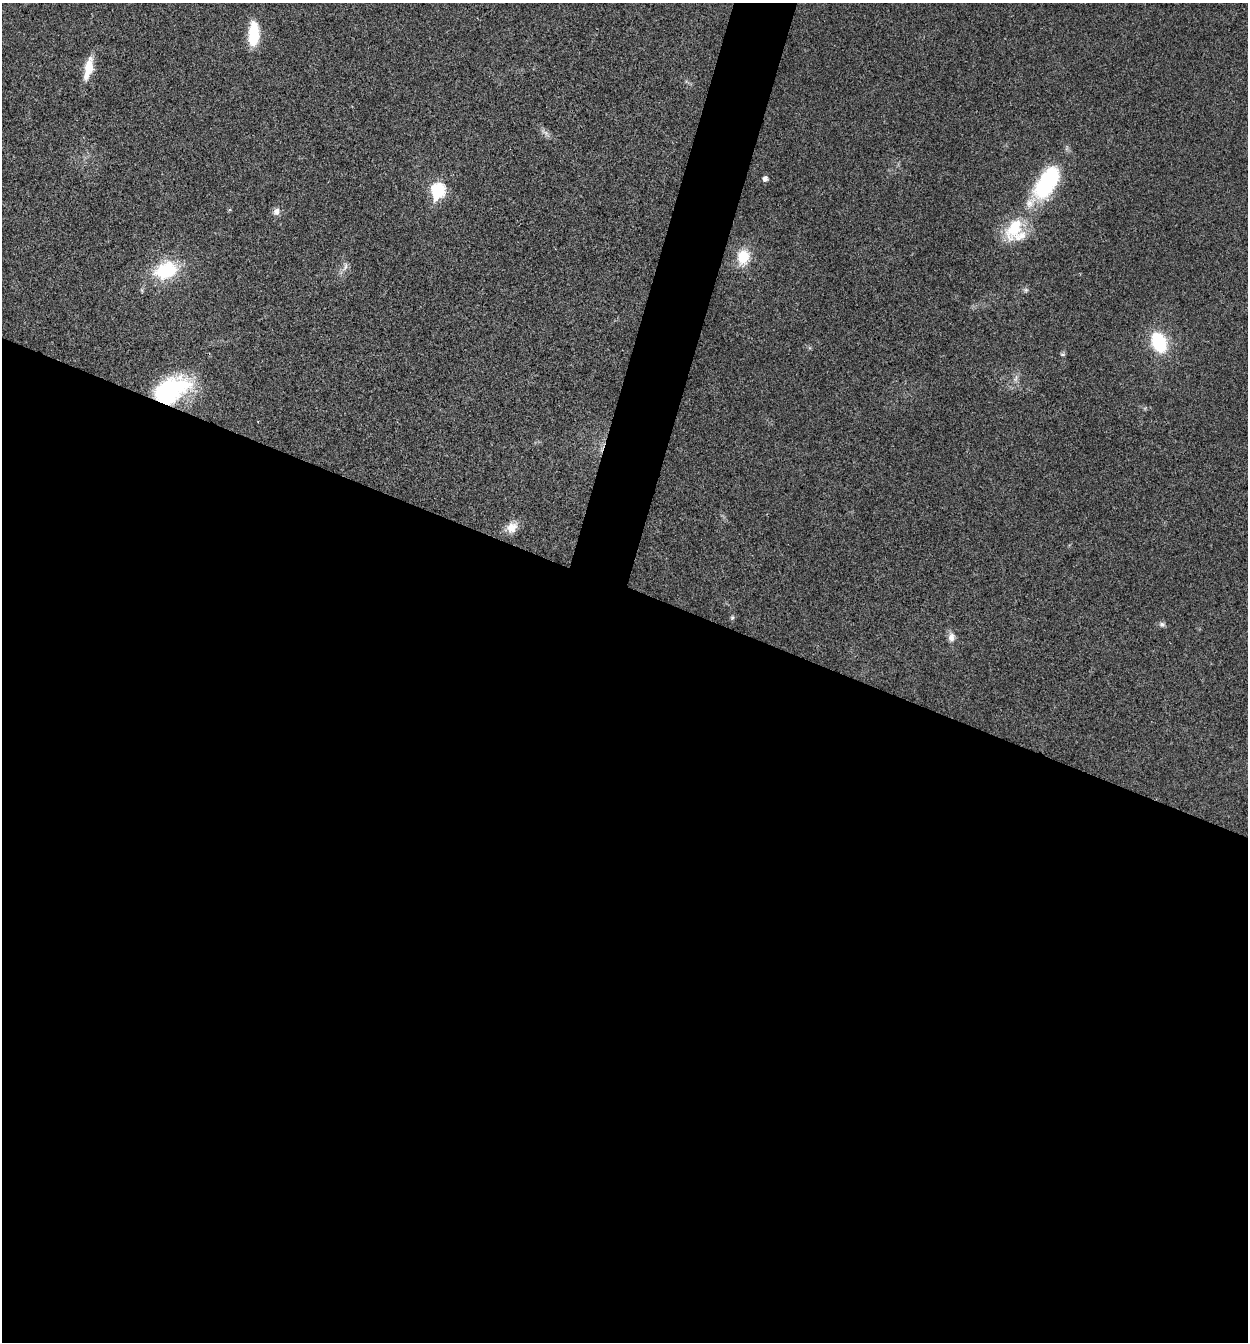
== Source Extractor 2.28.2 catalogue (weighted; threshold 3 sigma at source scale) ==
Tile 14 of 4 x 4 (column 2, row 4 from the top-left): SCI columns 1510-2755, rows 3-1342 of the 5381 x 5366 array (HDU 1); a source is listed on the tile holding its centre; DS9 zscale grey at full resolution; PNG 1250 x 1344 px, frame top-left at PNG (2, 3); no overlay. Shown black and unused: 58% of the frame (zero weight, under 3 of 4 exposures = <1% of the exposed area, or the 3 px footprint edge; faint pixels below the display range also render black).
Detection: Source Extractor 2.28.2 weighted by HDU 2 'WHT'; one run over the whole footprint, this tile lists its part. Background 0.025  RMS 0.0045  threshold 0.0202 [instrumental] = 3 sigma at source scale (4.5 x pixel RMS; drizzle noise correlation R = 1.50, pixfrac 1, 0.05/0.05 arcsec/px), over >= 5 px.
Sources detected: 23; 1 inside a brighter object's white glare — not listed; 2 inside a brighter listed object's ellipse — not listed separately; the other 20 listed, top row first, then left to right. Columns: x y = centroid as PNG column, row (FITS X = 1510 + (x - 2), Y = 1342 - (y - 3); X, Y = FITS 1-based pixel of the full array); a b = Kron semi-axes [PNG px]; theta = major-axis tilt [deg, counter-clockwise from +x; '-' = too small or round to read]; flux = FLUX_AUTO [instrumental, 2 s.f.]
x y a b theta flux
253 34 26 11 88 18
89 67 22 10 79 9.1
545 132 16 5 -40 2.1
765 179 5 5 - 1.8
1046 184 50 21 56 46
438 190 8 7 - 59
276 211 11 9 67 2.3
1014 228 33 19 58 20
743 257 15 12 75 13
345 267 14 6 71 2.3
166 270 23 16 21 27
1026 290 7 6 - 1.1
1159 342 19 13 -66 25
1063 354 7 5 6 0.69
1016 378 12 4 75 1.7
168 391 48 22 24 52
512 527 15 12 51 5.1
732 618 6 5 - 0.74
1162 624 8 7 - 1.3
951 637 12 9 -86 2.9